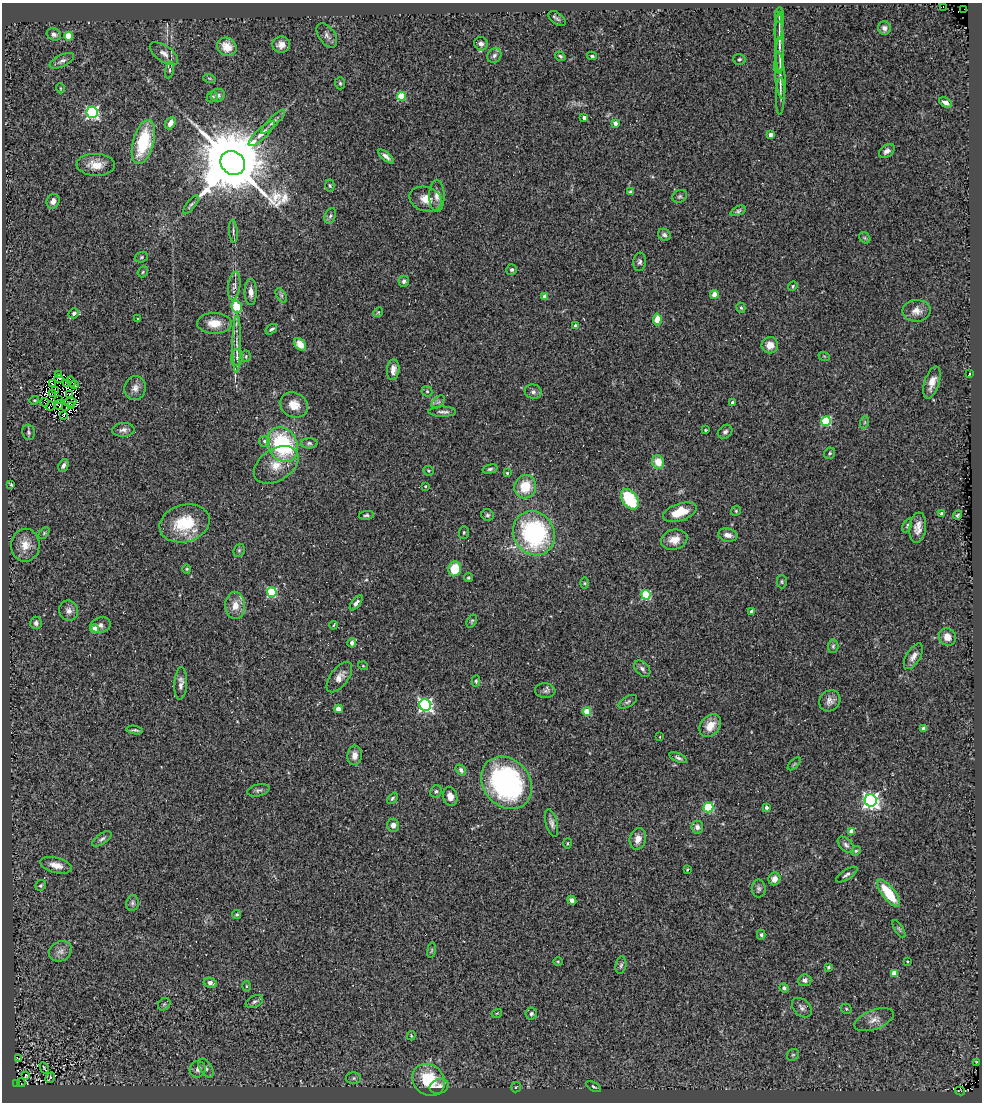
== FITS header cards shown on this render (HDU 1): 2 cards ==
NAXIS1  =                  980
NAXIS2  =                 1100

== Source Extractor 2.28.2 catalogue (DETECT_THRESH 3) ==
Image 980 x 1100 px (HDU 1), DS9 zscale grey, 1 PNG px = 1 image px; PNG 984 x 1104 px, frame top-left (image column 1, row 1100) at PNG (2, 3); each listed source drawn as its Kron ellipse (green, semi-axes under 4 px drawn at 4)
Background 0.387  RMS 0.06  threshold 0.179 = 3 sigma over >= 5 px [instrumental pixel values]
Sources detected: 251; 3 with non-positive FLUX_AUTO (blend fragments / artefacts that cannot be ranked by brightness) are neither listed nor drawn; the other 248 listed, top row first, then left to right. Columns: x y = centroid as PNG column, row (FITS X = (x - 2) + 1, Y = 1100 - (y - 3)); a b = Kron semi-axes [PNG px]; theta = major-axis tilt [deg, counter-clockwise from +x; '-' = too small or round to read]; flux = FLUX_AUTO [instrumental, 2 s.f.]
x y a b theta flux
943 7 3 2 - 22
964 9 2 2 - 81
779 15 8 2 85 7.4
557 19 10 5 -36 11
779 26 14 3 84 12
884 28 7 6 - 18
54 34 7 6 - 11
327 35 14 8 -54 18
69 36 4 4 - 130
779 43 30 4 -89 33
481 44 7 6 - 18
281 45 9 8 - 30
227 47 10 9 - 60
164 54 16 8 -35 30
494 55 7 6 - 14
780 55 18 4 88 21
560 56 5 4 - 6.9
592 56 5 3 - 6.6
739 59 6 5 - 7.4
62 61 13 6 26 16
169 70 8 3 80 7.8
780 75 23 5 -84 26
209 78 6 4 -18 5.1
340 83 6 5 - 6.7
60 88 5 3 - 3.4
218 95 7 6 - 15
401 96 4 4 - 160
780 96 19 4 88 15
212 97 6 5 - 9.6
945 102 7 4 -29 21
92 112 6 5 - 760
584 118 4 3 - 20
273 122 16 4 46 16
170 123 6 5 - 26
615 123 4 3 - 31
262 133 17 5 44 27
770 135 4 4 - 30
143 142 23 10 74 230
887 151 9 6 37 16
386 156 9 4 -40 16
233 163 13 11 -40 55000
96 165 19 11 -2 58
330 186 6 4 -87 6.3
631 192 4 4 - 7.9
437 196 16 7 -90 30
680 196 7 6 - 8.9
426 199 17 12 -16 51
53 201 7 6 - 23
191 205 11 4 51 8.2
738 211 8 4 24 8.3
330 216 8 5 67 9.9
233 231 12 4 -86 9.7
664 235 7 5 -32 12
865 238 6 5 - 6.9
141 257 6 5 - 5.7
640 262 9 6 83 12
512 270 5 5 - 8.9
143 272 6 4 48 5.8
404 281 5 5 - 13
234 286 14 6 82 20
793 286 5 4 - 4.6
251 292 13 6 -89 25
714 294 4 4 - 58
281 295 8 4 -59 8.9
545 296 4 4 - 33
237 307 6 5 - 150
741 308 5 4 - 6.3
916 311 14 11 1 36
378 312 5 4 - 4.6
74 313 5 4 - 10
137 319 4 2 - 3.2
657 319 6 4 85 95
214 323 17 10 -1 60
575 326 4 3 - 15
271 329 6 3 37 7.8
237 344 29 4 89 32
300 344 7 5 -47 45
770 345 8 8 - 38
246 356 6 4 88 6.4
824 356 6 3 -18 4.1
237 357 8 6 -88 14
393 370 10 6 85 25
969 374 3 2 - 3
58 375 2 2 - 4.2
59 378 4 2 - 2
71 382 5 2 - 2.4
932 382 17 7 72 43
52 384 3 2 - 3.2
66 384 3 2 - 2.9
75 384 4 2 - 2.4
135 388 12 10 71 26
56 391 3 2 - 7.9
427 391 6 5 - 6.1
533 392 8 7 - 14
53 394 4 2 - 2.6
70 394 2 2 - 9.1
34 400 5 4 - 4.4
58 400 3 2 - 6.4
44 402 4 2 - 11
70 402 6 3 6 0.66
438 402 8 4 44 8.6
732 403 4 3 - 18
59 405 5 4 - 4
294 405 14 12 -27 50
50 406 4 2 - 4.2
71 406 3 2 - 4.3
66 407 2 2 - 3.9
442 412 14 5 0 14
63 415 4 2 - 6.2
826 421 5 4 - 300
865 422 6 4 71 6.1
123 430 11 6 3 18
705 430 3 3 - 3.4
28 432 8 6 -79 9
725 432 8 6 40 12
264 441 5 5 - 12
309 443 8 5 0 8.8
283 445 18 14 -61 400
830 453 6 5 - 7.4
658 462 7 6 - 62
276 465 24 16 33 79
63 466 7 4 68 15
490 469 7 4 15 8.2
428 471 5 5 - 5.9
507 473 3 3 - 5.7
11 485 3 2 - 4.6
425 486 3 3 - 3.7
525 487 11 11 - 110
630 499 11 7 -55 230
736 511 5 4 - 5
680 512 17 8 19 87
942 514 4 3 - 22
366 515 7 4 11 7.5
487 515 6 5 - 8.8
958 515 4 3 - 7.2
185 523 25 18 15 190
907 525 7 4 65 5.8
918 528 15 8 83 36
464 532 6 5 - 5.6
44 533 6 4 46 5.6
534 533 23 20 -57 600
728 535 10 6 -11 24
674 540 13 10 15 50
25 545 16 14 88 55
239 550 7 5 69 6.6
187 569 4 4 - 4.5
455 569 7 6 - 100
468 578 4 4 - 5.6
782 582 6 5 - 6.1
585 583 6 4 -90 5.9
272 592 5 5 - 300
646 595 5 4 - 290
356 603 9 4 53 12
235 605 13 10 -89 47
69 611 10 9 - 21
752 611 4 4 - 19
472 621 7 4 60 5.9
36 623 6 5 - 9.8
101 625 10 7 21 16
333 625 4 3 - 3.7
95 629 4 4 - 83
947 637 9 8 - 37
352 643 4 4 - 19
833 646 6 5 - 8.5
913 656 14 7 57 27
363 666 5 3 - 3.5
642 669 9 6 -46 14
339 677 18 9 53 31
476 681 5 4 - 6.1
181 683 16 6 87 22
545 691 10 7 -4 15
830 701 11 10 - 24
628 702 10 5 29 9
425 705 6 5 - 930
338 709 4 4 - 31
587 712 4 4 - 110
710 726 13 9 52 53
923 729 4 3 - 21
135 730 8 3 -8 8
660 737 2 2 - 2.4
355 755 10 7 83 28
678 758 9 4 -24 9.6
794 764 8 4 44 5.9
461 770 6 4 -51 10
506 783 28 23 -48 770
258 790 11 6 13 12
436 791 6 5 - 8.5
450 796 10 7 -74 26
392 798 6 4 46 7.1
871 800 6 6 - 1600
766 807 4 4 - 14
708 808 5 5 - 290
552 823 14 5 -75 16
393 825 6 6 - 20
697 827 6 6 - 17
851 831 4 4 - 38
102 839 11 5 35 12
638 839 11 8 76 36
567 843 5 3 - 3.6
846 845 10 6 -46 15
856 851 5 4 - 6.3
56 865 16 7 -14 45
687 869 4 3 - 4.7
847 874 12 5 32 13
774 879 6 6 - 24
41 885 6 5 - 6.8
759 889 9 7 -89 13
889 893 17 6 -52 160
572 900 5 4 - 16
132 903 8 6 79 11
237 914 4 4 - 5.8
899 929 10 4 -58 8
761 935 5 4 - 7
431 950 8 4 81 5.7
60 951 12 9 32 27
558 961 5 3 - 3.7
907 961 3 2 - 3.3
621 965 8 5 78 9.2
828 967 3 3 - 5.7
894 973 4 4 - 65
805 980 6 6 - 15
210 983 7 5 -15 18
246 986 5 3 - 4.3
784 988 5 4 - 11
254 1002 9 5 26 10
164 1004 7 5 45 7.4
802 1008 11 8 -44 17
846 1009 5 5 - 5.6
497 1013 5 3 - 3.2
531 1014 6 5 - 10
874 1020 20 9 20 35
411 1036 4 4 - 3.9
793 1055 6 5 - 6.4
19 1059 3 2 - 3.4
976 1062 4 2 - 3.5
44 1068 6 2 -59 5.2
206 1068 10 6 -58 11
198 1069 8 8 - 17
26 1075 3 2 - 3.6
50 1078 6 2 59 4.1
354 1078 7 6 - 9.1
429 1080 17 15 -41 200
21 1083 4 2 - 4.9
16 1084 3 2 - 11
439 1086 10 7 21 20
516 1087 5 5 - 6.8
594 1087 8 4 -31 6.1
960 1091 5 2 - 5.8
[3 non-positive-flux detections neither listed nor drawn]